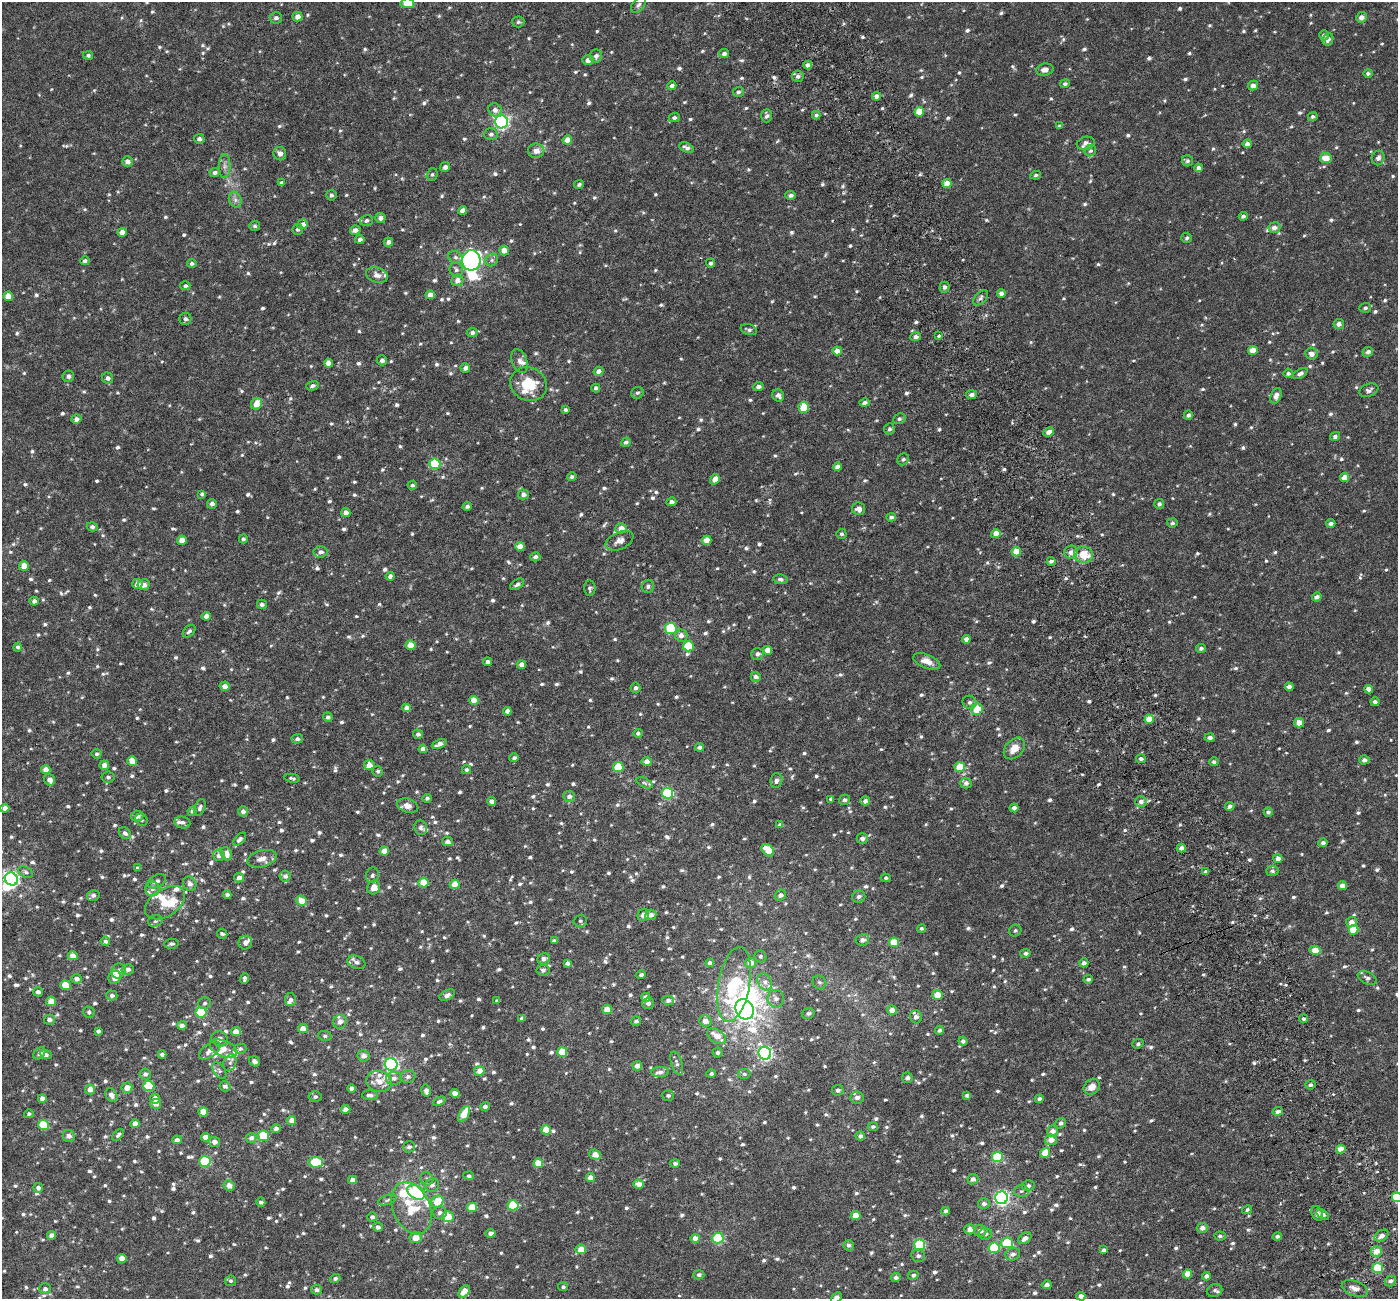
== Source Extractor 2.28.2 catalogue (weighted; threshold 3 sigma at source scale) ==
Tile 6 of 4 x 4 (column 2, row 2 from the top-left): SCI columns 1459-2854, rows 2814-4110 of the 5706 x 5572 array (HDU 1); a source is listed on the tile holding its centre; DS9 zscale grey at full resolution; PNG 1400 x 1301 px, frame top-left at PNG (2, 2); each listed source drawn as its Kron ellipse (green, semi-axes under 4 px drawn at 4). Shown black and unused: <1% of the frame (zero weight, under 3 of 6 exposures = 5% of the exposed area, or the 3 px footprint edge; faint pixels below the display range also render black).
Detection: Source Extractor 2.28.2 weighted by HDU 2 'WHT'; one run over the whole footprint, this tile lists its part. Background 0.0028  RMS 0.0023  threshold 0.00929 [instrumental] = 3 sigma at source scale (4.09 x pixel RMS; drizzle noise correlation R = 1.36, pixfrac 0.8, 0.0396/0.0396 arcsec/px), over >= 5 px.
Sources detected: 1246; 1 too faint to see at this stretch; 6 inside a brighter object's white glare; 1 long thin detection or spike segment (spike, bleed or trail) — neither listed nor drawn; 37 inside a brighter listed object's ellipse — not listed separately; of the other 1201, all 500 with FLUX_AUTO >= 0.443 (the completeness limit of this list) listed and drawn (701 fainter detections not listed), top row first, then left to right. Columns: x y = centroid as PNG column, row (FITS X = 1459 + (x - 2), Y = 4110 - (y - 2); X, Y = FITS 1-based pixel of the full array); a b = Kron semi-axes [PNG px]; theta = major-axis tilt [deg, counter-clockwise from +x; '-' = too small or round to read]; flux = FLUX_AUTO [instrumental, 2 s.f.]
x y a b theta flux
407 3 6 5 - 3.2
638 5 9 5 50 0.54
297 17 5 5 - 1.3
1361 17 5 5 - 1.2
276 18 6 5 - 0.71
518 22 6 5 - 0.49
1324 35 5 5 - 0.7
1328 39 6 5 - 0.79
724 54 5 4 - 0.69
88 55 5 4 - 0.48
596 56 7 6 - 0.71
588 60 6 5 - 1.2
808 65 4 4 - 0.92
1045 70 9 6 9 1.2
1368 73 4 4 - 0.52
798 76 6 5 - 0.7
1065 84 5 4 - 0.58
672 86 4 4 - 0.88
1253 86 5 4 - 1.3
738 92 5 5 - 0.48
876 96 4 4 - 1.1
495 110 7 6 - 0.96
919 112 5 4 - 3.3
816 115 4 4 - 0.47
767 116 6 5 - 0.66
1313 117 5 4 - 0.49
674 118 5 4 - 0.56
502 122 6 6 - 43
1060 126 4 4 - 0.47
491 134 6 6 - 0.62
199 139 5 5 - 0.67
567 140 5 4 - 1.6
1086 143 9 6 17 1.2
1247 144 4 4 - 0.88
687 148 8 4 -28 0.85
536 151 8 7 - 1.3
1090 151 6 5 - 0.45
280 154 7 6 - 0.89
1326 158 6 5 - 2.4
1378 158 7 6 - 1
1187 161 6 5 - 0.49
127 162 5 5 - 1
225 166 12 6 90 0.94
445 167 5 4 - 0.79
1199 168 4 4 - 0.83
215 173 5 4 - 0.64
432 175 7 5 72 0.45
1036 175 5 4 - 0.45
281 183 4 4 - 0.53
947 183 4 4 - 2.7
579 185 5 4 - 0.49
331 195 5 5 - 0.51
791 195 5 4 - 0.64
235 200 8 6 -70 0.8
463 211 4 4 - 1.5
1243 216 4 4 - 0.56
380 218 5 5 - 0.82
367 220 6 5 - 0.53
303 224 5 5 - 1.1
255 226 5 5 - 0.44
1274 228 6 5 - 1.1
297 229 5 5 - 0.48
355 230 5 4 - 0.93
122 232 4 4 - 1.2
1187 238 5 5 - 0.44
360 239 4 4 - 0.77
388 242 4 4 - 0.9
504 250 5 5 - 1.8
455 257 7 6 - 0.56
471 260 10 9 - 40
492 260 7 5 48 0.55
85 261 5 4 - 0.56
192 263 4 4 - 0.57
711 263 4 4 - 0.53
456 269 8 6 -69 0.63
377 275 11 7 -17 1.3
457 280 6 6 - 1.3
185 286 5 4 - 0.55
944 287 5 5 - 0.66
1001 294 4 4 - 1.1
430 295 4 4 - 1.9
8 296 5 4 - 2
981 298 9 5 47 0.58
1365 308 6 5 - 0.57
185 319 6 6 - 0.49
1339 324 5 5 - 0.93
749 330 8 5 -15 0.54
472 332 5 5 - 0.6
939 336 3 3 - 0.72
916 337 5 4 - 0.79
1253 350 5 4 - 2.4
837 351 5 4 - 1.8
1368 352 5 5 - 0.73
1312 354 6 6 - 1
382 360 5 5 - 0.74
519 361 12 7 -70 0.97
328 363 4 4 - 1.4
465 368 5 4 - 1
599 371 5 4 - 1
1288 373 5 4 - 0.48
1300 373 8 4 29 0.7
68 376 5 5 - 0.65
108 378 6 5 - 0.75
528 384 19 16 -29 6.2
313 386 6 4 18 0.59
758 386 5 4 - 0.74
596 388 4 4 - 0.51
1369 390 10 6 20 0.66
637 393 6 5 - 0.48
778 395 6 5 - 0.87
971 395 5 4 - 0.75
1276 396 8 5 68 1.3
864 403 5 4 - 0.75
257 404 6 5 - 2.5
804 407 5 5 - 4.8
565 410 4 4 - 0.45
1188 415 5 4 - 0.62
76 419 5 4 - 1
899 419 6 5 - 0.49
889 429 5 5 - 0.5
1049 432 5 4 - 1.1
1335 436 5 4 - 0.68
626 442 5 4 - 0.54
903 459 6 5 - 0.5
435 464 5 5 - 11
837 467 4 4 - 1.4
572 477 5 4 - 0.49
1345 478 4 4 - 2.1
715 479 5 4 - 1.8
412 485 4 4 - 0.49
202 494 4 4 - 0.51
523 494 5 5 - 0.99
671 502 5 4 - 0.81
212 504 5 5 - 0.75
1159 504 5 5 - 0.6
467 506 4 4 - 0.53
859 509 6 6 - 1.1
346 513 4 4 - 1.2
891 517 5 4 - 0.62
1172 523 5 4 - 0.44
1331 523 5 4 - 0.7
92 527 5 4 - 0.56
621 528 5 5 - 1.5
841 534 5 5 - 0.47
996 534 5 4 - 2.3
243 539 4 4 - 0.45
182 540 5 4 - 1.9
707 540 5 4 - 2.2
620 541 15 8 24 1.5
520 546 5 4 - 1.9
321 552 7 5 6 0.77
1016 552 5 5 - 2.9
1071 552 6 6 - 1.2
1084 555 10 8 -12 4
535 557 5 4 - 0.63
1051 561 4 4 - 0.54
24 566 5 4 - 2.4
390 576 4 4 - 0.81
780 579 7 4 -11 0.54
137 584 5 5 - 1.4
517 584 8 4 35 0.57
144 585 6 5 - 1.3
648 586 6 6 - 0.56
590 588 8 5 -87 0.49
1317 597 5 4 - 0.83
34 601 4 4 - 0.81
262 604 5 4 - 0.68
206 616 4 4 - 1.2
671 628 6 5 - 12
189 631 7 5 44 0.51
681 635 6 6 - 1.2
966 639 4 4 - 1.1
411 645 5 5 - 2.4
688 646 5 5 - 6.3
18 647 4 4 - 0.51
1201 648 5 4 - 0.61
768 650 4 4 - 2.4
757 654 6 5 - 0.82
927 661 14 7 -21 1.8
488 662 4 4 - 0.68
521 664 4 4 - 0.97
756 677 5 5 - 0.84
225 686 5 4 - 1.2
1289 687 4 4 - 1.1
635 688 5 5 - 0.6
1369 689 4 4 - 1.6
474 700 5 4 - 2.7
970 702 7 6 - 0.62
1375 702 4 4 - 0.67
407 708 4 4 - 1.3
977 709 6 5 - 3.7
507 711 4 4 - 1
328 717 5 4 - 0.63
1149 719 5 4 - 2.8
1299 723 5 4 - 1.8
638 733 5 4 - 0.5
418 734 5 4 - 0.6
1210 737 5 4 - 0.73
297 739 5 5 - 0.6
439 744 8 4 22 1.2
699 747 4 4 - 0.56
1014 748 12 8 46 2.4
423 749 4 4 - 0.97
96 754 5 4 - 0.46
514 758 5 4 - 0.58
1141 759 5 4 - 0.59
1364 760 5 4 - 0.73
132 761 5 4 - 2.3
647 761 5 4 - 1.1
1214 762 5 4 - 0.49
104 765 5 4 - 1.3
369 765 5 5 - 1.5
618 767 5 5 - 7.6
960 767 5 5 - 4.1
46 770 4 4 - 1.8
466 770 5 4 - 0.52
378 771 5 5 - 0.46
108 777 6 5 - 0.54
292 778 8 4 -11 0.45
50 780 6 5 - 1.2
776 780 7 6 - 0.78
644 783 9 4 -26 0.49
966 783 5 5 - 0.81
667 793 5 5 - 17
569 796 6 5 - 0.88
427 798 5 4 - 0.51
831 799 4 4 - 0.48
844 800 6 5 - 0.56
492 801 4 4 - 0.87
865 801 5 4 - 0.93
1141 802 6 5 - 0.92
408 806 11 7 -15 1.5
1230 806 5 4 - 0.69
5 808 4 4 - 0.94
200 808 9 5 69 0.62
1014 808 4 4 - 0.91
192 811 5 4 - 0.58
243 811 5 5 - 1
1268 812 4 4 - 0.52
137 816 6 5 - 1
141 820 6 6 - 0.48
182 822 8 6 -7 0.68
780 825 4 4 - 0.74
421 828 7 6 - 0.54
125 833 6 5 - 0.67
862 838 5 5 - 0.79
240 839 8 4 46 0.68
447 841 5 5 - 0.69
1323 843 5 4 - 0.62
1181 848 4 4 - 0.95
768 850 7 5 -44 3.5
384 851 4 4 - 2
226 854 7 5 -64 1.7
219 855 6 6 - 1.1
1278 858 5 4 - 1.1
262 859 15 8 15 1.7
138 868 4 3 - 0.48
1272 871 6 5 - 0.51
26 872 8 5 -27 0.46
1206 872 4 3 - 0.65
372 875 8 6 74 0.54
285 876 6 5 - 0.74
239 878 5 4 - 0.9
886 878 5 4 - 0.48
11 879 7 6 - 51
157 881 10 6 28 0.82
424 883 5 5 - 3.6
190 884 7 6 - 0.91
455 884 5 4 - 2.8
1342 886 4 4 - 1.4
374 887 7 6 - 2
152 889 7 7 - 0.68
93 895 6 5 - 0.7
227 895 4 4 - 0.63
780 895 6 5 - 0.79
859 896 7 6 - 0.64
301 901 6 5 - 2.4
165 903 22 13 33 4.7
643 915 6 5 - 1.1
651 915 5 5 - 0.71
155 921 7 5 17 0.46
580 921 6 6 - 0.49
1351 922 5 5 - 1.4
921 928 4 4 - 0.47
1353 930 5 5 - 5.4
1015 931 6 6 - 0.48
222 934 5 4 - 0.5
862 940 7 5 9 0.81
105 941 4 4 - 0.6
554 941 4 3 - 0.57
894 942 5 5 - 4
245 943 7 6 - 0.8
171 944 7 5 7 0.52
1315 950 5 4 - 2.8
1025 953 5 4 - 0.54
73 956 5 4 - 1.5
760 956 6 5 - 0.45
544 959 6 5 - 0.84
356 962 9 6 -21 0.72
567 963 4 4 - 0.71
710 963 4 4 - 0.97
751 963 5 5 - 1.8
1084 963 4 4 - 0.63
128 969 6 5 - 0.72
543 970 6 5 - 0.56
119 971 8 6 56 0.99
641 975 5 4 - 0.56
115 977 7 6 - 1.7
245 978 5 4 - 0.52
1367 978 10 6 -24 0.71
76 979 5 5 - 0.87
1088 979 4 3 - 0.51
765 982 9 6 -61 1.1
819 982 7 6 - 0.48
734 984 38 15 80 22
65 985 5 4 - 4.3
38 992 5 4 - 0.77
112 995 5 5 - 0.64
447 995 8 5 27 0.82
938 995 5 5 - 2.6
646 997 5 4 - 1.2
776 999 8 8 - 1
291 1000 6 5 - 0.58
668 1000 5 5 - 0.75
51 1001 5 4 - 2.1
497 1001 4 3 - 0.48
205 1003 6 5 - 0.49
648 1003 6 6 - 0.56
745 1009 10 8 -56 150
607 1010 5 4 - 3.2
892 1010 5 4 - 1.4
89 1012 6 5 - 0.51
201 1012 5 5 - 9.5
808 1013 6 5 - 0.58
916 1017 6 5 - 0.92
522 1018 4 4 - 0.62
1304 1019 4 4 - 0.48
49 1020 5 5 - 0.87
636 1021 5 4 - 0.56
705 1021 6 5 - 1.5
340 1022 7 6 - 1.2
182 1025 5 4 - 0.67
303 1029 5 4 - 1.7
939 1030 4 4 - 0.51
98 1031 4 4 - 0.53
236 1032 5 4 - 1.6
325 1036 7 5 -10 0.5
717 1036 10 6 -34 2.3
219 1039 8 7 - 1.1
963 1041 4 4 - 0.56
1138 1044 6 4 20 0.45
223 1048 14 8 -22 1.9
240 1049 6 5 - 0.46
210 1050 12 6 36 1.2
562 1052 5 5 - 4.6
39 1053 7 5 48 0.81
717 1053 5 5 - 0.52
765 1053 6 6 - 43
162 1054 4 4 - 0.66
46 1055 6 4 -23 0.73
364 1056 6 5 - 1.2
254 1061 6 4 -37 0.75
230 1063 9 6 69 0.78
677 1063 12 5 -73 0.71
391 1064 6 6 - 39
637 1066 5 4 - 1.1
219 1071 9 5 -54 0.56
479 1071 5 5 - 1.7
660 1072 9 5 3 0.78
711 1073 4 4 - 0.45
145 1074 6 5 - 0.7
744 1074 6 5 - 0.45
408 1077 7 6 - 0.75
394 1078 8 6 9 0.79
907 1078 5 5 - 0.65
379 1081 13 10 -15 2.1
1311 1085 5 4 - 0.54
149 1086 5 5 - 8.7
225 1086 5 5 - 0.65
1092 1087 9 7 45 2.1
127 1088 5 5 - 1.8
351 1088 4 3 - 0.65
90 1090 5 5 - 1.4
838 1090 6 5 - 0.6
426 1091 6 4 -77 0.94
455 1093 5 4 - 1.2
111 1095 7 5 -60 1.1
370 1095 8 5 -3 0.79
668 1096 6 5 - 0.51
967 1096 4 4 - 0.52
315 1097 6 5 - 0.54
857 1097 7 6 - 1.1
42 1099 4 4 - 1.1
155 1099 5 5 - 1.4
1039 1099 4 4 - 0.64
439 1101 7 4 25 0.64
156 1104 5 5 - 1.3
485 1106 5 4 - 0.67
346 1109 5 4 - 1.3
1278 1111 5 4 - 0.9
203 1112 5 4 - 2.7
29 1114 5 4 - 0.48
464 1114 9 5 61 3.7
292 1121 4 4 - 2.1
1061 1123 5 5 - 0.7
135 1124 4 4 - 1.7
43 1125 5 5 - 9
873 1126 5 4 - 0.47
276 1129 4 4 - 0.76
546 1130 5 4 - 3.1
1052 1131 6 5 - 1.4
118 1135 7 4 45 0.46
69 1136 6 6 - 0.96
264 1136 6 5 - 8.6
860 1136 5 4 - 0.63
205 1137 4 4 - 1.6
251 1138 5 5 - 0.76
177 1140 5 4 - 0.91
1051 1140 6 5 - 1.6
214 1142 6 5 - 1
409 1147 6 5 - 0.65
1341 1149 4 4 - 2.5
1045 1153 5 4 - 3.1
595 1155 6 5 - 2
997 1157 5 5 - 10
205 1161 5 5 - 16
316 1162 7 5 -6 7.9
538 1163 5 4 - 3.1
675 1163 5 4 - 0.51
469 1176 5 4 - 0.46
590 1177 4 4 - 1.6
427 1179 7 6 - 0.62
973 1179 5 5 - 0.83
353 1180 4 4 - 1.3
638 1184 5 4 - 1.4
432 1185 7 6 - 0.78
229 1186 6 5 - 1.6
1028 1186 6 5 - 0.66
38 1188 5 5 - 0.72
1021 1191 7 6 - 0.51
416 1192 9 6 -29 24
1397 1197 5 5 - 8.6
1001 1198 6 6 - 51
387 1200 10 4 19 0.55
261 1202 4 4 - 0.63
437 1202 6 5 - 4
984 1204 6 5 - 0.72
513 1205 5 5 - 8.3
472 1207 5 5 - 4.3
411 1208 27 18 -67 7.8
1247 1210 5 4 - 0.44
946 1211 4 4 - 0.65
440 1213 7 6 - 0.73
1317 1213 7 5 -64 1.1
1323 1214 7 4 -36 0.62
856 1216 5 4 - 2.4
372 1217 5 4 - 0.76
448 1217 6 5 - 3.4
378 1227 5 4 - 0.69
1202 1228 5 5 - 1
970 1229 5 5 - 1.4
980 1231 6 6 - 1.2
491 1233 5 4 - 0.87
985 1234 6 6 - 0.75
52 1235 4 4 - 1.2
1220 1236 6 4 -5 0.47
1277 1236 4 4 - 0.45
1381 1236 8 5 32 1.1
415 1238 6 5 - 2
695 1238 5 4 - 1.4
718 1238 5 5 - 14
1025 1238 7 5 38 1.2
1007 1243 6 5 - 7.7
849 1245 5 5 - 0.7
920 1245 5 5 - 12
994 1248 5 5 - 12
581 1249 5 5 - 2.4
1104 1250 4 3 - 0.63
1376 1251 5 5 - 2.2
1013 1254 7 6 - 0.87
918 1256 7 6 - 0.68
122 1259 4 4 - 1.8
1378 1268 5 5 - 9.7
1188 1274 4 4 - 2.6
699 1275 5 4 - 0.54
913 1275 5 4 - 0.54
1206 1276 4 4 - 0.99
335 1278 5 4 - 0.53
896 1278 5 4 - 0.64
231 1281 5 5 - 0.48
1390 1281 6 5 - 0.61
1047 1285 5 4 - 0.83
563 1287 5 4 - 0.46
1355 1288 13 7 -20 1.4
45 1289 6 5 - 0.66
317 1290 5 5 - 0.56
1215 1290 8 6 21 0.58
464 1291 7 4 49 2.5
1081 1296 4 4 - 1.5
836 1297 6 4 40 0.85
Isophote crosses this tile's border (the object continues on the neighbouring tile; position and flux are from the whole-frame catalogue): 4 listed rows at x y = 407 3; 1397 1197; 464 1291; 836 1297